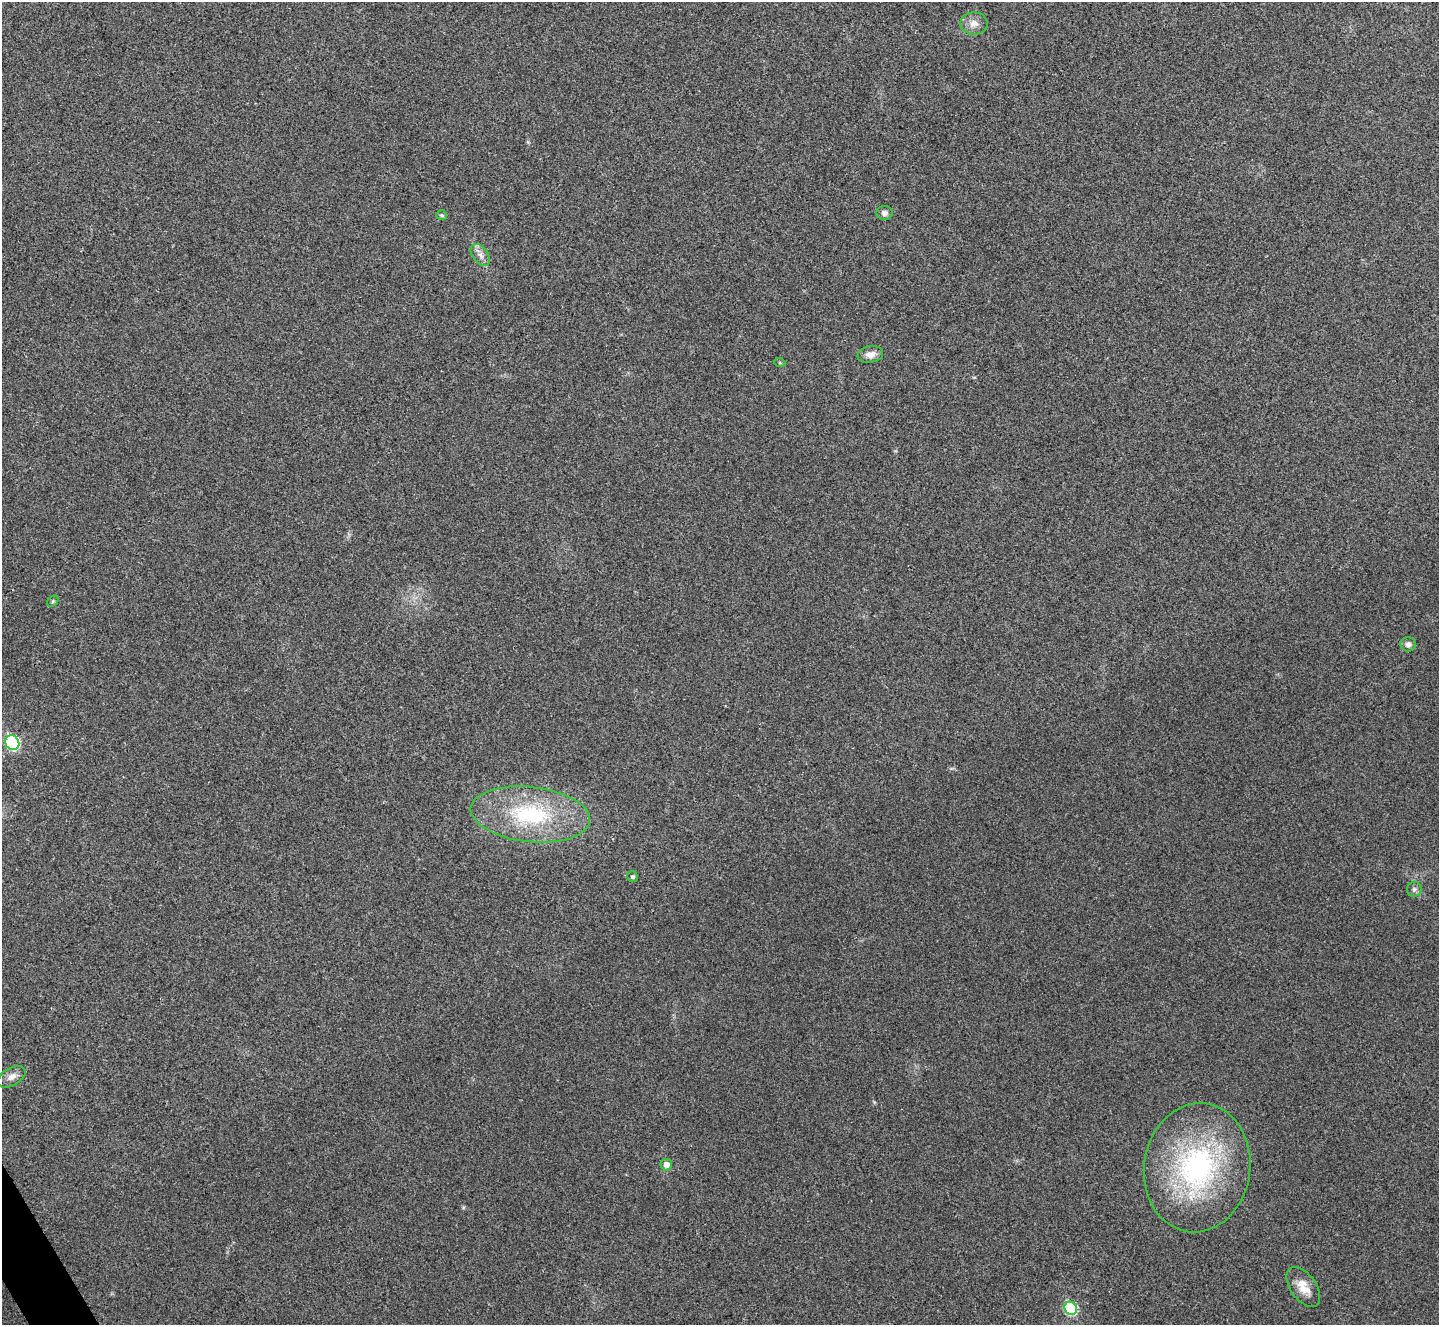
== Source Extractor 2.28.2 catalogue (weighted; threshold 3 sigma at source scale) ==
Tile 7 of 4 x 4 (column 3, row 2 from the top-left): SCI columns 2880-4316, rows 2810-4132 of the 5763 x 5753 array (HDU 1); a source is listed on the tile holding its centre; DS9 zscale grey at full resolution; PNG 1441 x 1327 px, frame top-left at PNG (2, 2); each listed source drawn as its Kron ellipse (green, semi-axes under 4 px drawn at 4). Shown black and unused: <1% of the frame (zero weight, under 3 of 4 exposures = <1% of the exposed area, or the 3 px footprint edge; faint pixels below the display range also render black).
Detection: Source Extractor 2.28.2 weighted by HDU 2 'WHT'; one run over the whole footprint, this tile lists its part. Background 0.082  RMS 0.0073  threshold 0.0327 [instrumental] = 3 sigma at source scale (4.5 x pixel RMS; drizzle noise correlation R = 1.50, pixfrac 1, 0.05/0.05 arcsec/px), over >= 5 px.
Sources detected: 17; all 17 listed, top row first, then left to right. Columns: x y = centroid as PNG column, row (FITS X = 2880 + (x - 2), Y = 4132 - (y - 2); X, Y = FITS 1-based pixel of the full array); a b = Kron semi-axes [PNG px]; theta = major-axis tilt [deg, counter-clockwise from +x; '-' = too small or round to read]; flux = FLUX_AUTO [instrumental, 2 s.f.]
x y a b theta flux
974 23 14 11 -1 6
884 213 8 7 - 2.8
442 215 5 5 - 1.3
480 255 12 7 -53 4.3
870 354 13 8 10 5.5
780 363 5 3 - 0.69
53 601 6 4 46 1.1
1408 644 7 7 - 2.6
12 743 8 6 -57 74
530 814 60 27 -6 76
633 877 6 5 - 1.4
1414 889 7 7 - 2.3
12 1077 15 9 29 4.7
666 1165 6 5 - 5
1197 1168 65 53 82 140
1303 1287 23 12 -55 10
1071 1308 7 6 - 58